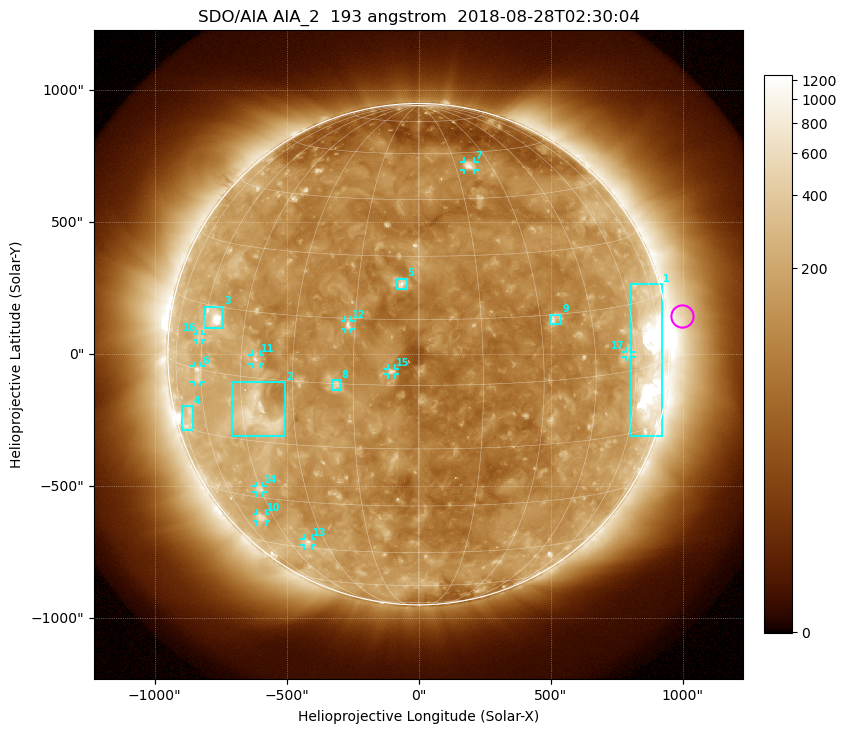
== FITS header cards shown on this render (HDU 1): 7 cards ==
TELESCOP= 'SDO/AIA'
INSTRUME= 'AIA_2'
WAVELNTH=                  193
WAVEUNIT= 'angstrom'
DATE-OBS= '2018-08-28T02:30:04.84'
CTYPE1  = 'HPLN-TAN'
CTYPE2  = 'HPLT-TAN'

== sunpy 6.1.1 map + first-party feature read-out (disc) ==
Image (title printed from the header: SDO/AIA AIA_2  193 angstrom  2018-08-28T02:30:04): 1024 x 1024 px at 2.4 arcsec/px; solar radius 950 arcsec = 396 px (full disc in frame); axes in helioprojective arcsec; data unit not stated in the header (colour bar unlabelled)
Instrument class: DISC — disc imager (sunpy class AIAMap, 193 A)
Bright regions (active regions / flare kernels): reference = the median radial profile (limb darkening/brightening removed); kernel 9 px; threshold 5 sigma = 206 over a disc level ~114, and >= 1.15x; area >= 12 px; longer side >= 9 px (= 22 arcsec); searched inside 0.97 R_sun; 17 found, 17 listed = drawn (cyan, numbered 1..; 10 of them under ~33 arcsec drawn as corner ticks so the feature stays visible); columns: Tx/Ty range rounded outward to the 5 arcsec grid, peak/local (2 s.f.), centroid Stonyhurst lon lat
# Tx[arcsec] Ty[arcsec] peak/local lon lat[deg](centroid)
1 805..925 -310..265 13 +66 +1
2 -705..-505 -310..-105 5.5 -40 -8
3 -810..-740 95..180 16 -56 +12
4 -895..-855 -285..-195 2.9 -69 -12
5 -85..-45 245..285 6.5 -4 +23
6 -850..-820 -105..-45 3.5 -61 -1
7 170..210 695..730 5.8 +21 +55
8 -330..-295 -140..-95 4.9 -19 +0
9 500..540 110..150 5.1 +34 +14
10 -615..-575 -635..-605 3.2 -51 -36
11 -630..-600 -35..0 4.4 -40 +4
12 -280..-255 95..130 4.9 -17 +14
13 -435..-405 -725..-695 3.7 -37 -43
14 -615..-585 -525..-500 3.2 -45 -28
15 -115..-90 -80..-55 5 -6 +3
16 -840..-820 55..80 2.5 -61 +7
17 785..810 -10..10 2.5 +57 +4
Off-limb structures (1.02-1.3 R_sun): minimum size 162 px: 6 found; the strongest spans PA ~255..305 deg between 1.02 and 1.3 R_sun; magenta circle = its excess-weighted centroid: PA ~280 deg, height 1.06 R_sun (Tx ~995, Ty ~145 arcsec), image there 2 x the reference